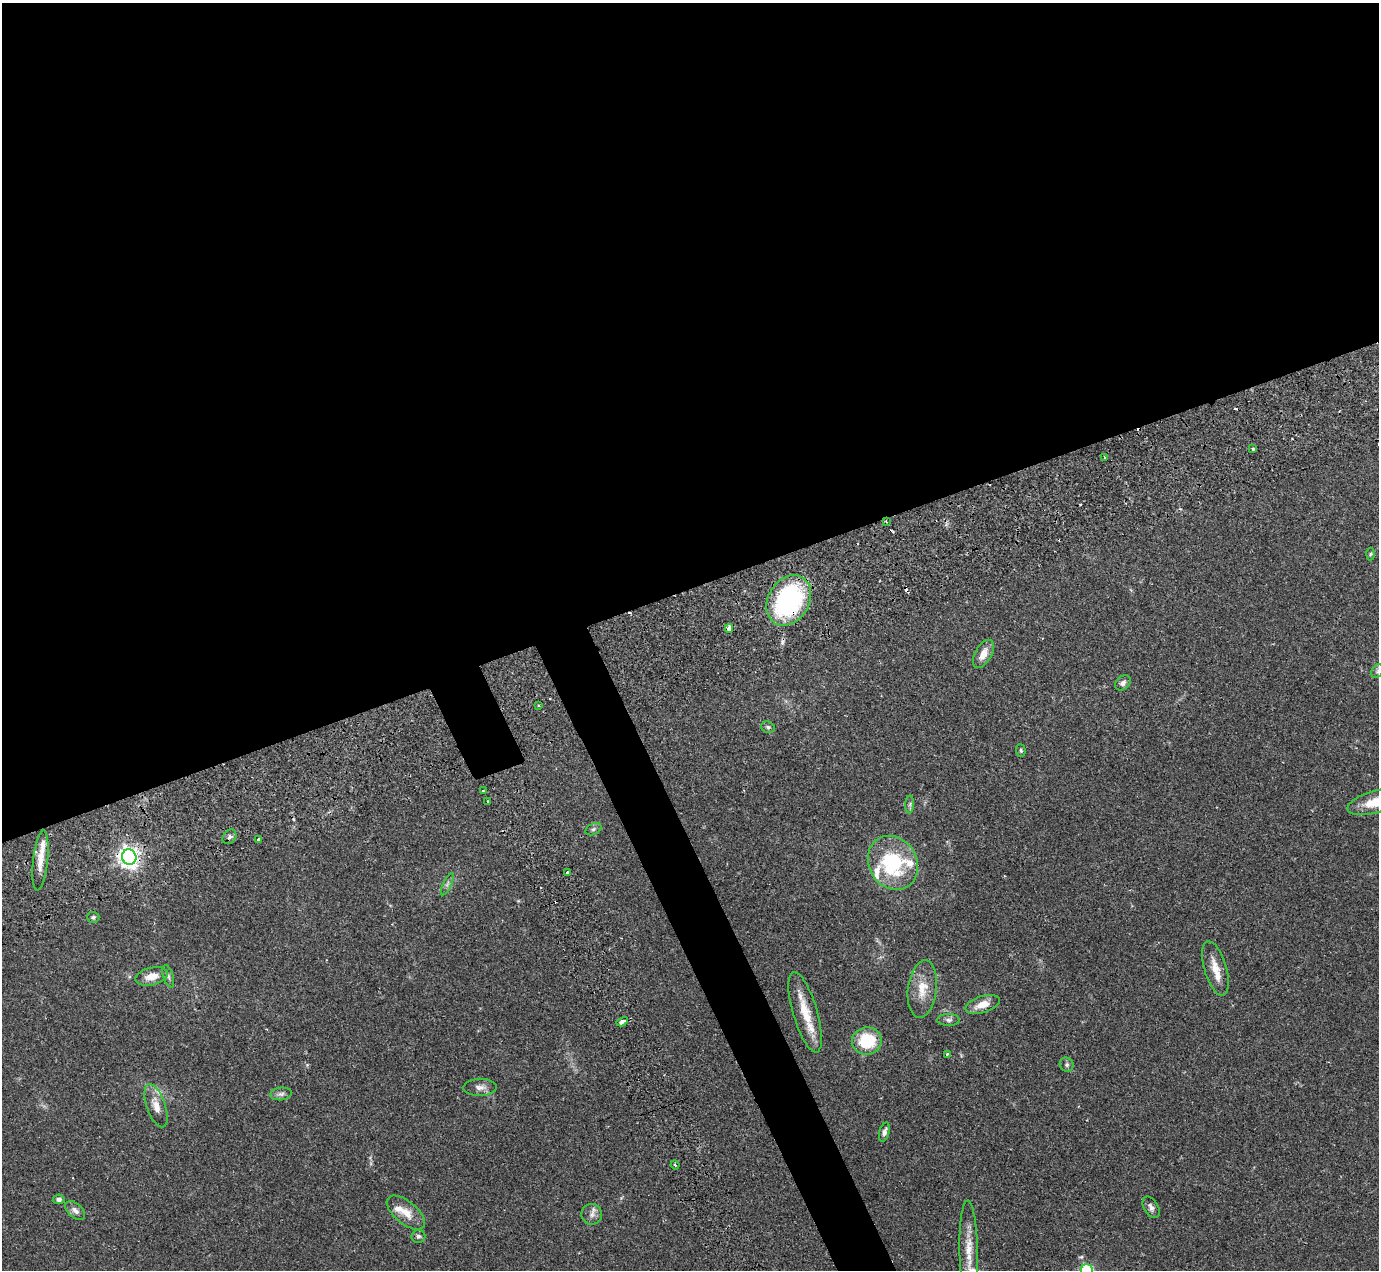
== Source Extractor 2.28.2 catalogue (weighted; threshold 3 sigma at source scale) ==
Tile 2 of 4 x 4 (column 2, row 1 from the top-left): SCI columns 1525-2901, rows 4094-5361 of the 5751 x 5797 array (HDU 1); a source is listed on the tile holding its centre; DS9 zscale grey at full resolution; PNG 1381 x 1272 px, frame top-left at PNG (2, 3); each listed source drawn as its Kron ellipse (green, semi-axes under 4 px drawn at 4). Shown black and unused: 49% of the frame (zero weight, under 2 of 3 exposures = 9% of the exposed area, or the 3 px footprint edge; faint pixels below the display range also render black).
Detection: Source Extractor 2.28.2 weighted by HDU 2 'WHT'; one run over the whole footprint, this tile lists its part. Background 0.0831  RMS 0.0058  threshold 0.0259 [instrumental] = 3 sigma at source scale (4.5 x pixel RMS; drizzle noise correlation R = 1.50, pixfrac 1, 0.05/0.05 arcsec/px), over >= 5 px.
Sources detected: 66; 1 inside a brighter object's white glare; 10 cosmic-ray / hot-pixel residue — neither listed nor drawn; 6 inside a brighter listed object's ellipse — not listed separately; the other 49 listed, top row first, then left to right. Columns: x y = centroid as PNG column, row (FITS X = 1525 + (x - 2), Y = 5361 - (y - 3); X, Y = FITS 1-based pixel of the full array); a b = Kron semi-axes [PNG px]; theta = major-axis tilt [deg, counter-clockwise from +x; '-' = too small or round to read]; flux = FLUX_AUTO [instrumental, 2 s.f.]
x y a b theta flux
1253 449 3 3 - 1.6
1104 457 3 2 - 0.5
886 521 3 3 - 0.54
1370 554 6 4 87 0.67
789 600 27 20 59 84
729 628 4 3 - 12
983 654 15 8 60 6
1377 671 7 5 61 1.3
1123 683 9 6 42 2
538 705 3 2 - 0.56
768 727 7 5 -17 1.2
1021 750 6 4 -86 0.84
483 791 2 2 - 0.51
488 801 3 3 - 1.6
1375 802 28 11 15 13
910 804 9 4 89 1.3
593 829 8 5 27 1.4
229 837 8 6 51 1.6
259 840 3 3 - 1.9
129 857 8 7 - 350
40 861 30 7 84 7.5
893 863 28 24 -58 43
568 872 3 3 - 1.8
447 884 12 4 65 1.6
93 917 6 5 - 1
1215 968 28 11 -74 8.5
152 976 16 8 14 7
168 976 11 5 -72 1.5
922 989 29 14 82 11
982 1004 18 8 18 6.8
805 1012 42 12 -73 15
948 1020 11 6 0 1.9
622 1022 6 3 29 4.5
867 1041 15 13 8 24
947 1054 3 3 - 0.68
1067 1065 7 6 - 1.5
480 1087 17 8 2 3.6
281 1094 11 6 7 2.1
156 1106 22 9 -71 6.8
884 1132 10 5 74 1.8
675 1165 4 3 - 0.65
59 1199 6 5 - 1.8
1151 1207 12 7 -59 2.6
75 1211 12 7 -41 2.8
406 1213 23 11 -39 8.5
592 1214 10 10 - 2.9
418 1236 7 6 - 1.6
969 1250 49 9 -89 12
1087 1270 6 6 - 58
Overlapping masked pixels (flux is a lower limit): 5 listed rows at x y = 886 521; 789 600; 729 628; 129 857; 622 1022
Isophote crosses this tile's border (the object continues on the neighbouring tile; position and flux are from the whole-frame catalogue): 2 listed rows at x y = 1375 802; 1087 1270